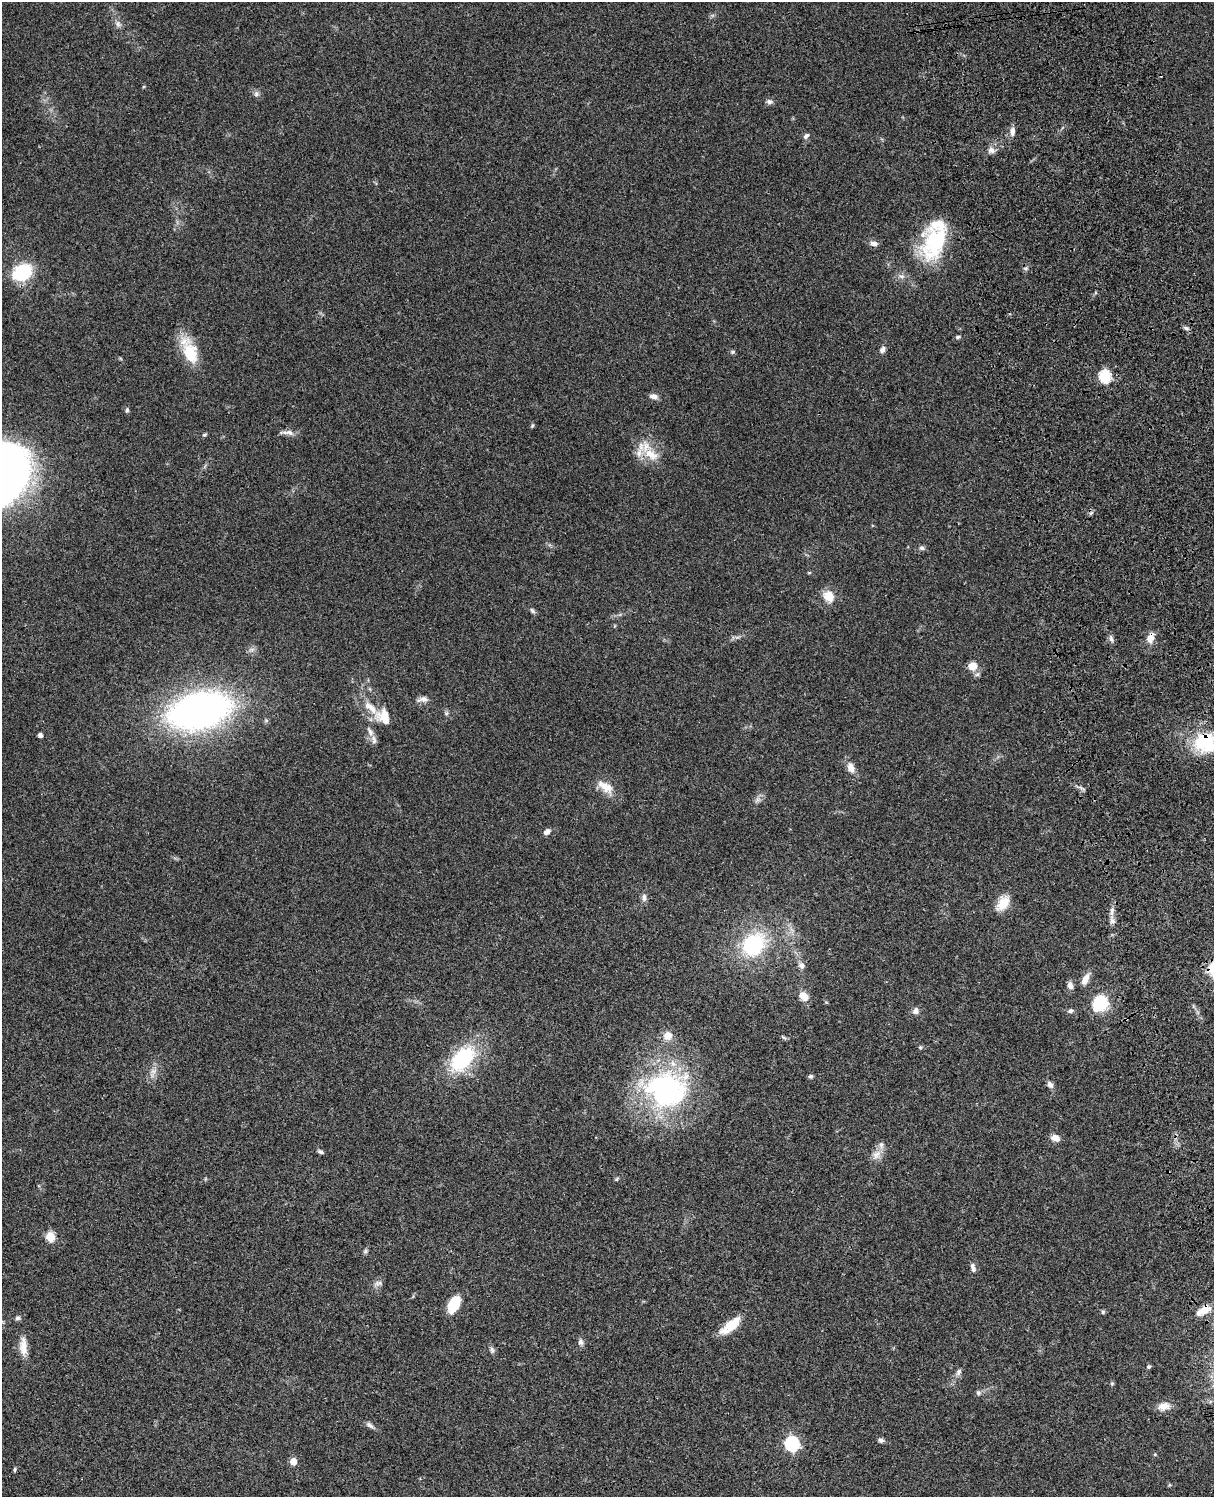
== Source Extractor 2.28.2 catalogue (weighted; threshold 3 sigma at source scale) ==
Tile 6 of 4 x 3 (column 2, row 2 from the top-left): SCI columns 1333-2544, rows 1777-3271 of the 5088 x 4934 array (HDU 1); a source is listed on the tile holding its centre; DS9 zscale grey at full resolution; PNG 1216 x 1499 px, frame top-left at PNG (2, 2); no overlay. Shown black and unused: <1% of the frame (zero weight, under 3 of 4 exposures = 6% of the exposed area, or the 3 px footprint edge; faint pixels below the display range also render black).
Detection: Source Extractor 2.28.2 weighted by HDU 2 'WHT'; one run over the whole footprint, this tile lists its part. Background 0.0873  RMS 0.0063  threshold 0.0284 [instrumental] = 3 sigma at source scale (4.5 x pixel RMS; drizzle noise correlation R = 1.50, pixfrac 1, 0.05/0.05 arcsec/px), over >= 5 px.
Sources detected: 91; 6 inside a brighter listed object's ellipse — not listed separately; the other 85 listed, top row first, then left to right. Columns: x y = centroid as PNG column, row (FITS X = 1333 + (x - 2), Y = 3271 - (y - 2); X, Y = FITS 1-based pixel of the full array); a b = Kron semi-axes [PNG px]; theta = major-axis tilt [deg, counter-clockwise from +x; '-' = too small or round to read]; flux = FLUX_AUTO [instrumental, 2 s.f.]
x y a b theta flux
118 24 9 6 -75 2.2
256 94 7 7 - 1.8
769 102 8 6 -26 1.9
1012 131 13 6 87 3.2
806 136 8 5 45 1.8
992 150 10 7 -38 3
874 243 11 6 -7 2.6
935 243 48 27 68 46
22 272 19 14 31 38
902 276 8 6 -18 2
1186 328 7 5 -18 1.4
958 337 5 4 - 1.1
882 350 9 6 59 2.3
190 352 32 15 -68 22
733 352 6 5 - 1.1
1105 376 6 6 - 69
653 396 10 6 -3 3.1
127 410 7 4 80 1.1
532 426 6 4 46 0.76
288 433 20 5 -4 3.3
204 435 6 4 19 0.88
651 454 26 13 -29 14
922 548 7 6 - 1.5
828 596 18 14 -54 8.1
532 611 9 5 -45 1.3
1150 637 14 8 67 5.3
1111 639 9 5 -69 1.9
972 666 5 5 - 17
423 699 16 7 8 3.3
371 708 56 10 -49 13
199 711 42 24 14 340
446 713 6 5 - 1.1
370 732 15 6 -64 3.2
40 735 4 4 - 2.6
1205 742 19 16 7 47
851 767 12 8 -67 5.7
605 787 24 11 -34 9.1
1082 788 13 2 -30 1.2
547 832 8 6 32 2.8
644 897 11 6 90 2.4
1003 903 20 12 55 9.5
1112 911 13 5 84 3.1
753 944 28 23 41 47
801 965 10 8 -45 2.8
1085 979 15 7 63 4.7
1070 986 9 7 -66 2.9
804 996 12 9 -52 6.3
1100 1003 18 16 52 23
916 1011 9 8 - 2.5
1071 1011 8 6 7 1.6
667 1035 11 10 - 6.4
783 1037 9 4 -35 0.97
920 1047 5 4 - 0.85
462 1059 28 17 47 53
153 1071 7 7 - 2.5
811 1076 6 5 - 1.1
1050 1085 9 6 -55 2.5
666 1089 56 47 -2 120
1055 1138 10 8 -15 4
321 1152 8 4 -25 1.3
876 1155 16 9 45 5.1
617 1179 6 4 59 0.84
50 1237 5 5 - 33
365 1251 7 5 46 1.1
973 1267 13 6 -74 2.4
377 1283 8 6 47 2.1
454 1304 17 10 66 17
1203 1310 17 8 31 8.7
1103 1312 6 5 - 0.93
18 1318 8 5 2 1.4
733 1323 27 12 40 13
581 1342 9 7 -75 2
23 1347 26 9 -89 7.5
492 1350 9 5 -79 1.7
1149 1367 5 5 - 1
958 1372 10 6 64 2.1
1112 1383 6 4 1 0.71
978 1393 7 7 - 1.5
1164 1406 17 10 10 5.3
369 1425 11 6 -35 2.1
881 1440 7 6 - 1.6
792 1444 7 6 - 110
1155 1454 5 4 - 0.59
293 1461 5 5 - 10
15 1469 7 3 89 0.78
Overlapping masked pixels (flux is a lower limit): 3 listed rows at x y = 1150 637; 1205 742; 1203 1310
Isophote crosses this tile's border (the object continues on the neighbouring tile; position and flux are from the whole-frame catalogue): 1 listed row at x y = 1205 742